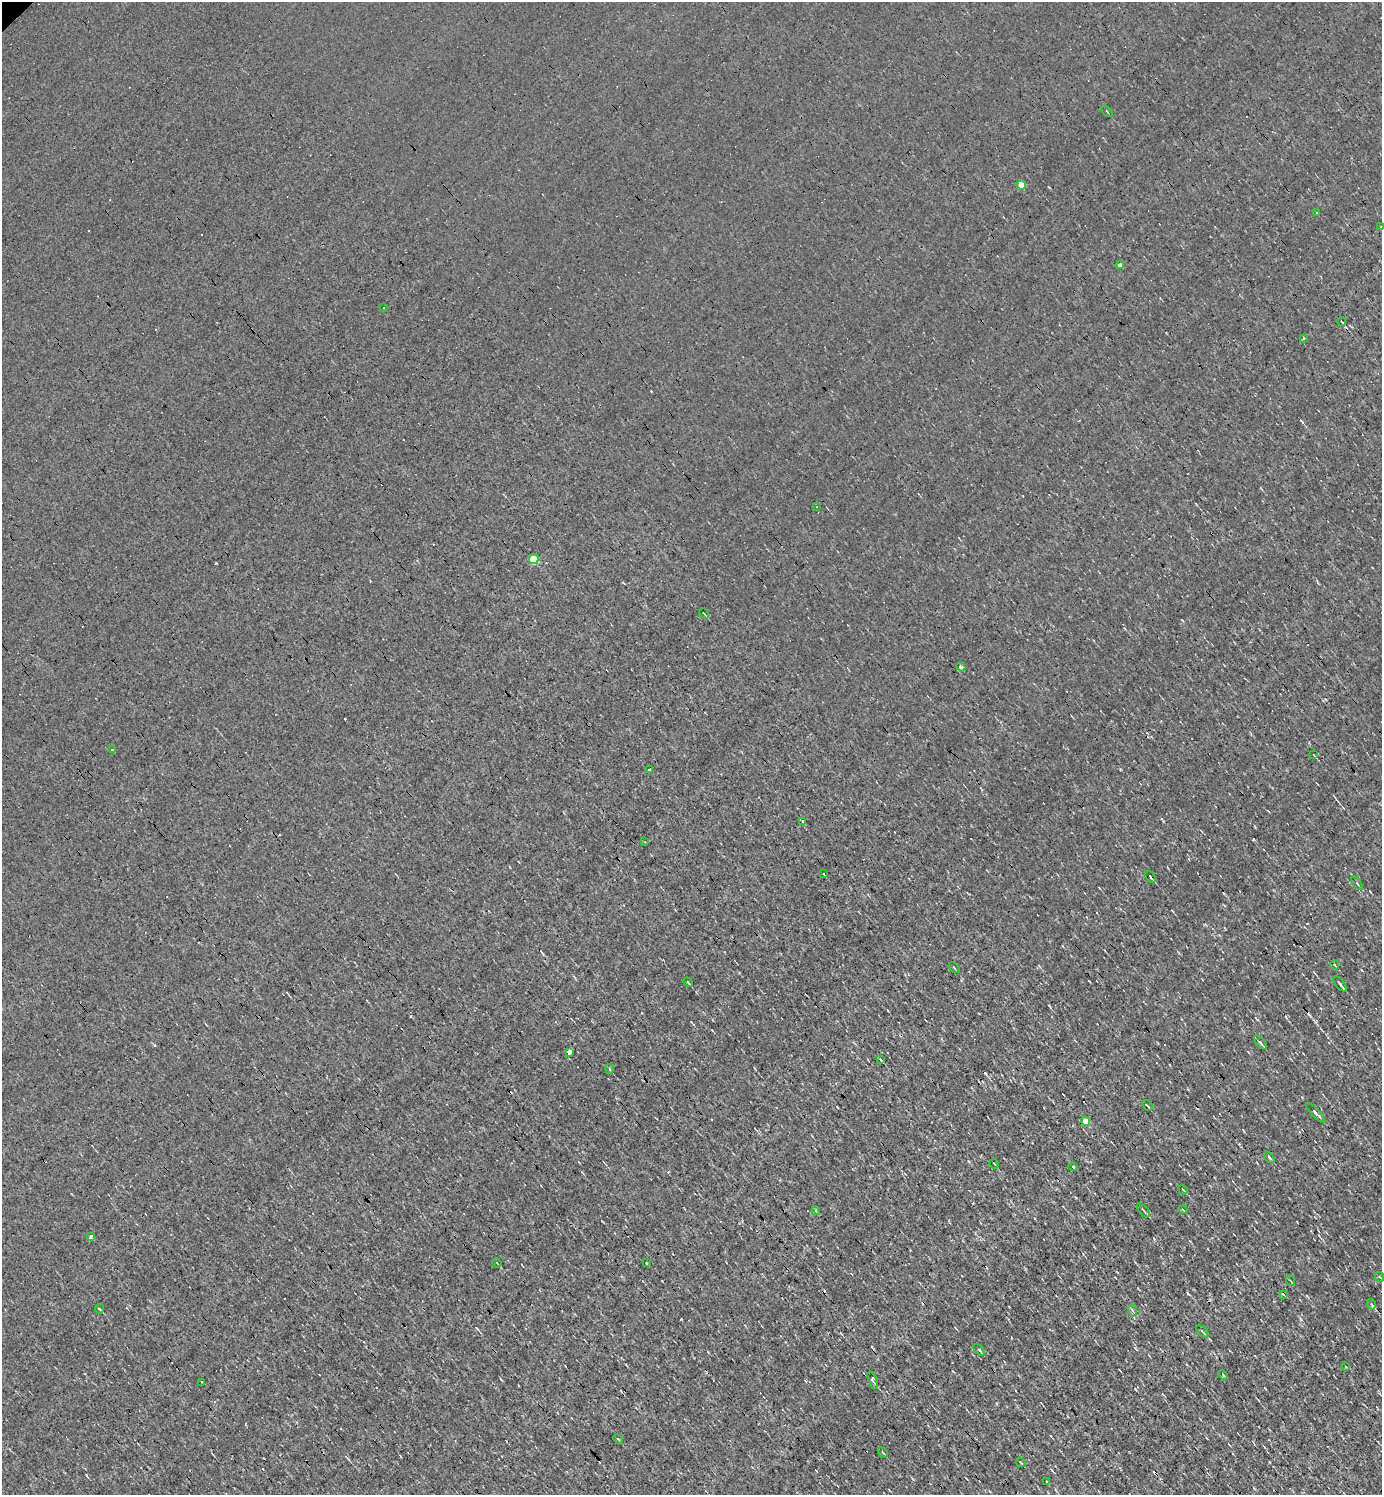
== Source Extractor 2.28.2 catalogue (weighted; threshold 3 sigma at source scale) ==
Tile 6 of 4 x 4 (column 2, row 2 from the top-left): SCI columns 1533-2912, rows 2985-4477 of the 5968 x 5969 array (HDU 1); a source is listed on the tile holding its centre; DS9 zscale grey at full resolution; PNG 1384 x 1497 px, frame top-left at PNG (2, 2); each listed source drawn as its Kron ellipse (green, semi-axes under 4 px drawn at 4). Shown black and unused: <1% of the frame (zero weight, under 3 of 4 exposures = <1% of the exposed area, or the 3 px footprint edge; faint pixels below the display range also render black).
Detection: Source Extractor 2.28.2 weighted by HDU 2 'WHT'; one run over the whole footprint, this tile lists its part. Background 0.00165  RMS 0.04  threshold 0.178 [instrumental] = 3 sigma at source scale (4.5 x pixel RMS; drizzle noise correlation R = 1.50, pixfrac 1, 0.05/0.05 arcsec/px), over >= 5 px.
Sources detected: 82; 25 cosmic-ray / hot-pixel residue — neither listed nor drawn; the other 57 listed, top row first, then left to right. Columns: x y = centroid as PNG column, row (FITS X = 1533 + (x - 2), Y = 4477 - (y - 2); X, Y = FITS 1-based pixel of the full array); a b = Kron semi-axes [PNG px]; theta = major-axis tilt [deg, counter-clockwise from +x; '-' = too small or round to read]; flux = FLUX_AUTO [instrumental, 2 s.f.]
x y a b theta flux
1107 111 7 2 -50 3.7
1021 185 4 4 - 67
1317 213 4 3 - 3.4
1381 227 3 3 - 13
1120 265 4 4 - 13
384 307 3 3 - 3.3
1342 321 5 2 - 5.1
1303 338 3 3 - 15
817 507 3 2 - 2.5
534 559 5 4 - 160
704 613 5 2 - 4
961 667 5 4 - 12
112 749 3 3 - 25
1314 755 4 2 - 2.4
649 769 3 3 - 16
802 821 3 3 - 3.9
645 842 3 2 - 2.5
823 874 3 3 - 22
1150 877 6 2 -54 6.6
1357 883 8 3 -56 5.1
1335 965 5 3 - 3.6
954 968 6 2 -45 4.2
688 982 5 2 - 4.3
1340 984 9 2 -52 8.4
1260 1042 8 3 -49 7.5
569 1052 3 3 - 310
880 1059 3 3 - 35
609 1069 5 3 - 3.8
1147 1106 6 2 -51 5.4
1316 1113 12 3 -46 12
1085 1121 4 4 - 54
1269 1157 7 3 -54 6.2
994 1164 5 2 - 3.5
1073 1167 4 3 - 8.8
1183 1190 5 2 - 4
1143 1210 8 3 -52 6.3
1183 1210 4 3 - 3
816 1211 4 3 - 4.8
91 1237 4 3 - 22
497 1263 4 2 - 3.6
646 1263 3 2 - 3.2
1380 1277 5 3 - 3.6
1291 1281 5 3 - 3.7
1283 1294 4 3 - 4.7
1371 1304 5 3 - 6.6
99 1309 5 2 - 4.7
1132 1310 6 4 -70 6.4
1202 1331 7 3 -45 5.2
979 1350 7 2 -46 4.8
1346 1367 3 2 - 2.4
1223 1375 5 3 - 4.7
873 1380 9 4 -67 11
202 1382 3 2 - 3.4
618 1439 5 3 - 4
883 1452 6 2 -46 3.4
1021 1462 5 3 - 3.7
1046 1481 2 2 - 2.6
Isophote crosses this tile's border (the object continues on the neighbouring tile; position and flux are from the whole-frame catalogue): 1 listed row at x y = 1381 227
Unlisted compact peaks at least as high as the median listed source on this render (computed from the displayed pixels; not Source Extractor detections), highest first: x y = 216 563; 681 1319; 1188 1294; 86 1475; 1302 422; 1049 1005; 1253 840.